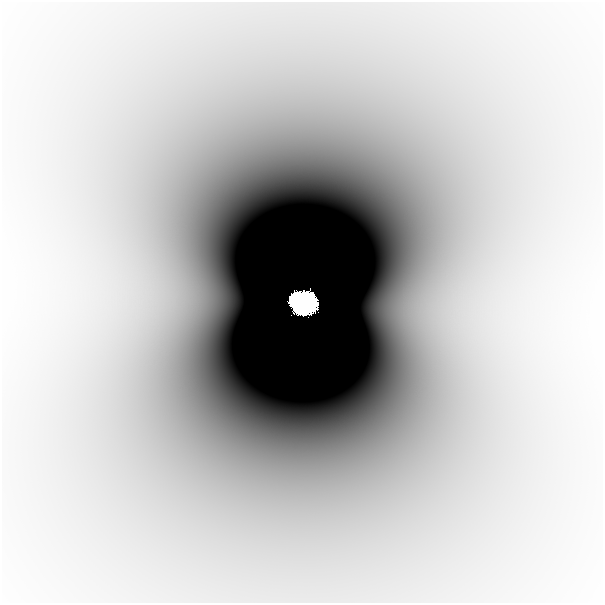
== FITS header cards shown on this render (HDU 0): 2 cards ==
NAXIS1  =                  601
NAXIS2  =                  601

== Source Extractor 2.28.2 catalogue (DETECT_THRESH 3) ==
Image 601 x 601 px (HDU 0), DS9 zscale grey, 1 PNG px = 1 image px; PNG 605 x 605 px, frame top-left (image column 1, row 601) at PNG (2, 2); no overlay
Background -1.17e-08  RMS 2.0e-09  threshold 6.04e-09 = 3 sigma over >= 5 px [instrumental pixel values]
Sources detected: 4; all 4 listed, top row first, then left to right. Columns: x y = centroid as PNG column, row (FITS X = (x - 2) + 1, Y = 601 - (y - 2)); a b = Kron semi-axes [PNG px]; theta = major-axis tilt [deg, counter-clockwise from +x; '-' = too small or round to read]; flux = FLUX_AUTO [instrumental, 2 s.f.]
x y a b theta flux
199 294 26 21 -20 9.2e-06
292 301 6 5 - 1.6e+00
303 304 22 20 -9 1.5e+01
388 309 42 31 -2 8.1e-06